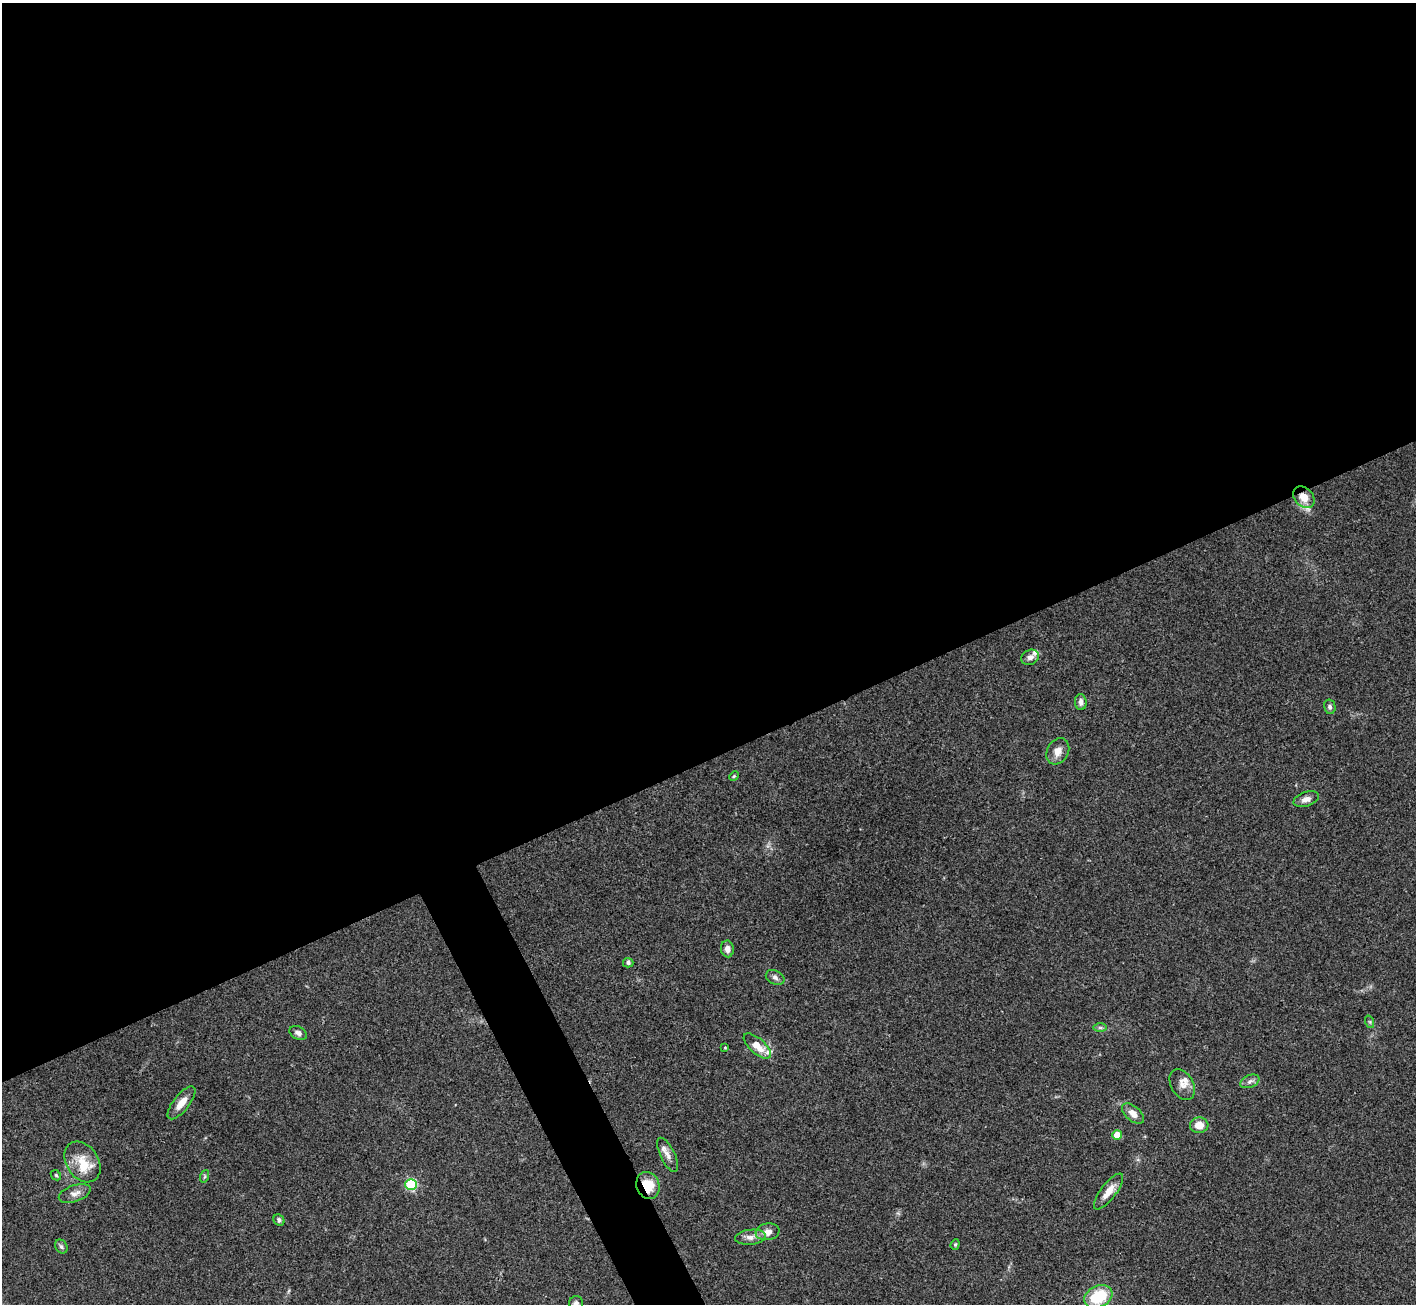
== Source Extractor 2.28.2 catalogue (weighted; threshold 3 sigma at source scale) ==
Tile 2 of 4 x 4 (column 2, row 1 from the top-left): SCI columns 1419-2832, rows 4195-5496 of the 5663 x 5651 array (HDU 1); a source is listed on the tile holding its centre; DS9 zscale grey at full resolution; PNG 1418 x 1306 px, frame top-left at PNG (2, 3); each listed source drawn as its Kron ellipse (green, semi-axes under 4 px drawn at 4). Shown black and unused: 60% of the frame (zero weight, under 3 of 4 exposures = <1% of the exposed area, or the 3 px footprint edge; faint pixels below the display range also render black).
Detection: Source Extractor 2.28.2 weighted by HDU 2 'WHT'; one run over the whole footprint, this tile lists its part. Background 0.0954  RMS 0.0061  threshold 0.0276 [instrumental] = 3 sigma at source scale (4.5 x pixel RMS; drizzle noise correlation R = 1.50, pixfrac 1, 0.05/0.05 arcsec/px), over >= 5 px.
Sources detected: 41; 5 inside a brighter listed object's ellipse — not listed separately; the other 36 listed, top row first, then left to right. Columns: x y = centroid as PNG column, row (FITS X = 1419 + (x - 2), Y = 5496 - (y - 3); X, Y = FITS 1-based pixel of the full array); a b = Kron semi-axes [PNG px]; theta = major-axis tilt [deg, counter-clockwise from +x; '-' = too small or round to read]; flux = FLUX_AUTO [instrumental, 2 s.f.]
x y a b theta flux
1304 497 12 9 -45 8.9
1030 657 9 7 27 2.9
1081 702 8 6 -86 2.4
1330 707 7 5 -78 1.5
1058 751 14 10 60 5.4
734 776 5 4 - 0.71
1306 799 13 7 19 3.5
727 949 8 6 -82 3.4
628 963 5 4 - 1.5
775 977 10 6 -26 2.1
1370 1022 6 4 -72 0.83
1100 1028 7 4 0 1.3
298 1033 9 6 -29 2.2
757 1046 17 7 -42 7.9
725 1047 4 3 - 0.46
1250 1081 10 6 23 2.4
1182 1084 16 11 -59 5
181 1103 20 8 51 6.6
1133 1114 13 7 -42 4.9
1199 1125 9 8 - 6.5
1117 1135 5 5 - 8.5
668 1155 19 7 -64 4.1
82 1162 22 16 -56 13
56 1175 6 4 -45 0.87
205 1176 6 4 71 0.95
411 1184 5 5 - 52
648 1185 14 11 -69 14
1109 1191 22 7 53 7.2
75 1193 17 8 19 4.1
279 1220 6 5 - 1.3
767 1232 12 8 9 4.9
750 1237 15 7 6 4.1
955 1244 5 4 - 0.75
61 1246 7 6 - 1.3
1098 1297 15 10 27 27
576 1303 7 7 - 1.8
Overlapping masked pixels (flux is a lower limit): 2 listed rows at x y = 1304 497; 648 1185
Isophote crosses this tile's border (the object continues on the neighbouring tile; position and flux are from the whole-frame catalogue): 1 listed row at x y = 576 1303